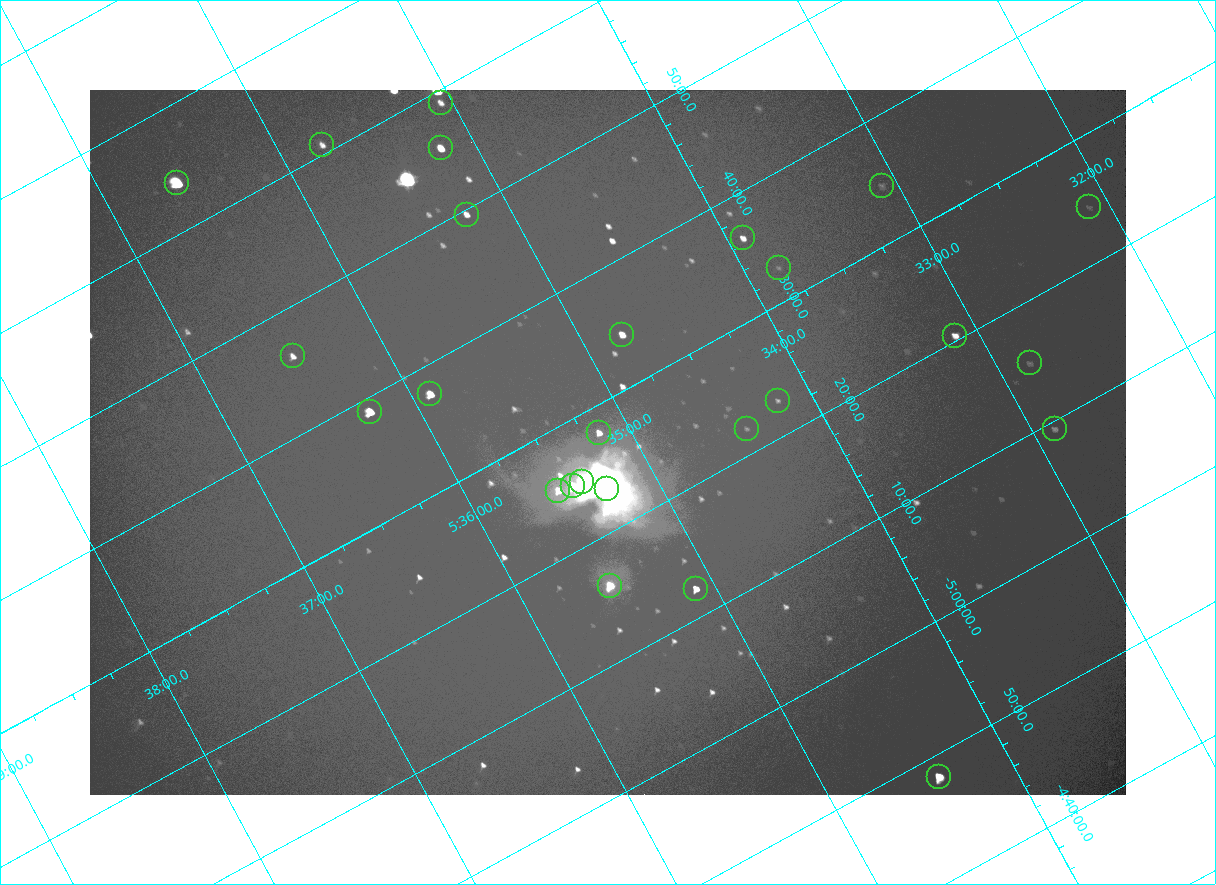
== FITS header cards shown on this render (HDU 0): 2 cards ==
NAXIS1  =                 2072
NAXIS2  =                 1410

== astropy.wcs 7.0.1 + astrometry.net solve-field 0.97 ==
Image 2072 x 1410 px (HDU 0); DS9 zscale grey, zoomed out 1/2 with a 90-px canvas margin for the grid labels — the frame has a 2x2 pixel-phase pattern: the four 2x2 pixel phases sit at different levels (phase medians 96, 104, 104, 171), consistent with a one-shot-colour (mosaic) sensor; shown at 1/2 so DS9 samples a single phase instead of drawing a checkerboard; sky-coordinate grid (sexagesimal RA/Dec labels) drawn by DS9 from the SOLVED WCS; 26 Tycho-2 reference stars matched to detected sources circled (green)
Header WCS: none
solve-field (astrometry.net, Tycho-2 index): SOLVED blind (the file carries no WCS)
Solved WCS: RA---TAN-SIP/DEC--TAN-SIP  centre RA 05:35:09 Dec -05:27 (83.79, -5.45 deg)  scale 2.55 arcsec/px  FOV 88.2' x 59.8'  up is -152 deg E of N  parity flipped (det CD > 0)
(file carries no celestial WCS; the grid is the blind solution)
Tycho-2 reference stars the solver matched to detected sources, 26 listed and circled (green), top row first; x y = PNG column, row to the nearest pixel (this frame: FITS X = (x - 90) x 2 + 1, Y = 1410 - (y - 90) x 2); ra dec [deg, ICRS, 3 dp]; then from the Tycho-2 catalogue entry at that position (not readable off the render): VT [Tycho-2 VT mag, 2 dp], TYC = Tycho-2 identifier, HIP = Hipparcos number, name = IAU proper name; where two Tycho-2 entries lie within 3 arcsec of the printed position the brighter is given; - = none
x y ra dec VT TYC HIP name
440 102 83.765 -5.984 8.95 4778-1377-1 - -
322 145 83.942 -6.013 8.95 4778-1351-1 - -
440 148 83.796 -5.927 7.42 4778-1370-1 - -
177 183 84.149 -6.065 5.71 4778-1379-1 26345 -
882 186 83.271 -5.577 10.70 4774-816-1 - -
1089 207 83.027 -5.407 10.64 4774-422-1 - -
466 214 83.808 -5.827 8.43 4778-1364-1 - -
743 238 83.480 -5.607 8.83 4774-850-1 - -
778 268 83.455 -5.546 10.93 4774-913-1 - -
622 334 83.696 -5.571 8.07 4774-809-1 - -
955 336 83.281 -5.341 8.59 4774-473-1 26021 -
292 356 84.122 -5.770 8.64 4778-1069-1 - -
1030 363 83.207 -5.255 10.70 4774-524-1 - -
430 394 83.975 -5.628 7.32 4778-1369-1 - -
778 400 83.546 -5.382 10.28 4774-846-1 - -
370 412 84.063 -5.648 6.51 4778-1378-1 26314 -
746 428 83.604 -5.368 10.89 4774-818-2 - -
1054 429 83.221 -5.156 10.21 4774-573-1 - -
599 432 83.791 -5.465 8.45 4774-849-1 - -
582 482 83.845 -5.416 5.03 4774-933-1 26235 -
572 486 83.860 -5.417 6.19 4774-934-1 - -
607 488 83.819 -5.390 5.06 4774-931-1 26221 -
558 490 83.881 -5.421 8.46 4774-935-1 - -
610 586 83.881 -5.267 6.87 4774-906-1 26258 -
696 588 83.776 -5.204 7.81 4774-915-1 - -
939 776 83.600 -4.804 6.81 4774-926-1 26137 -